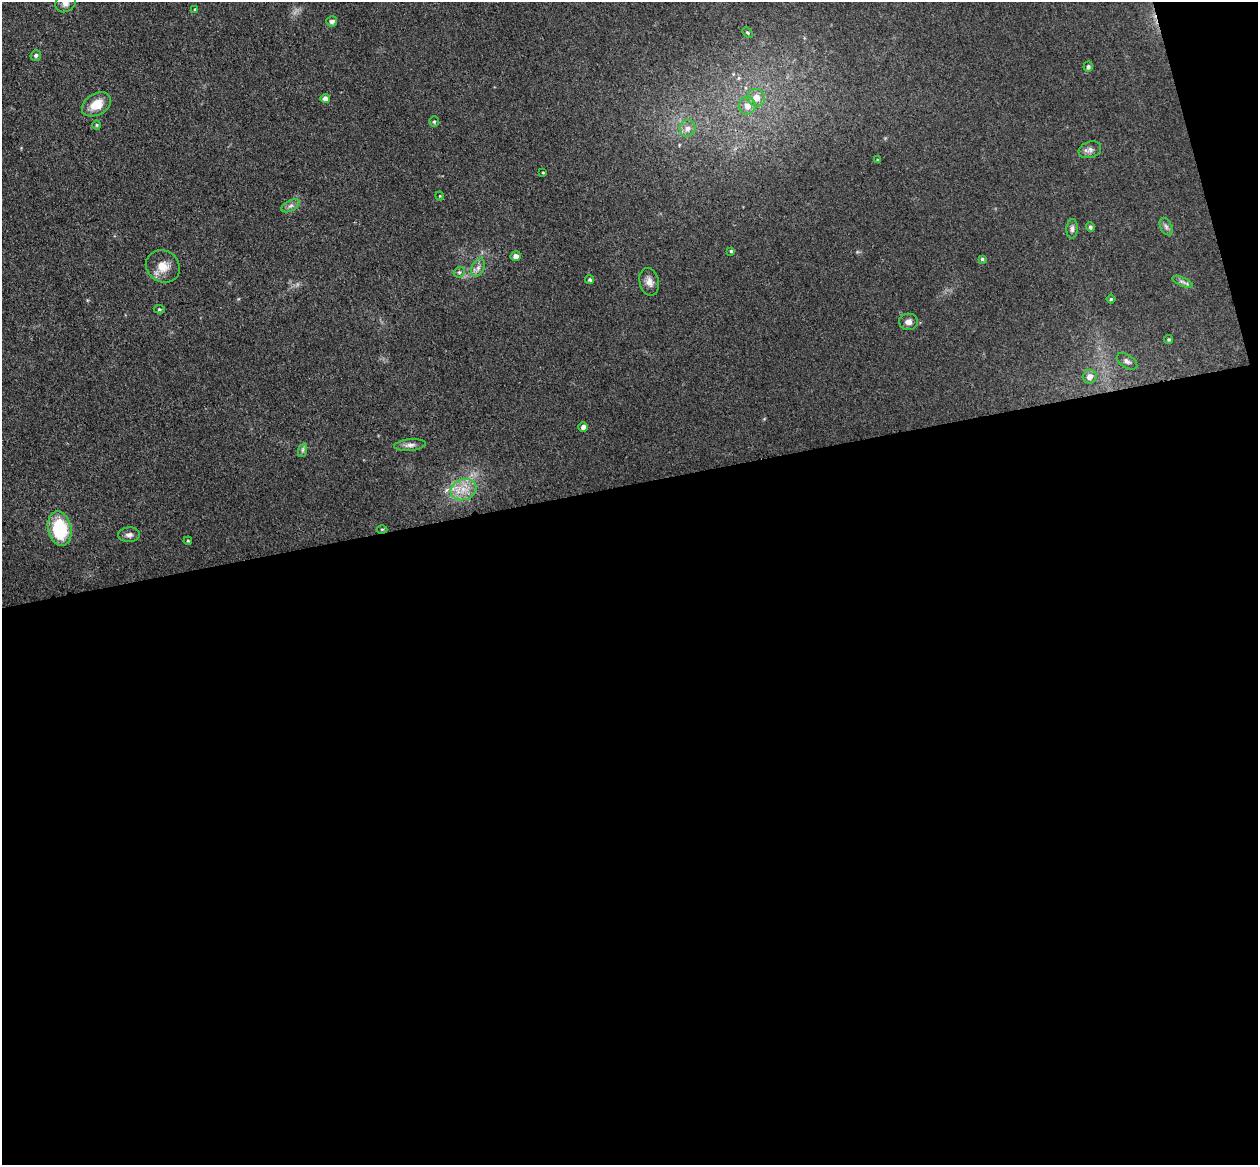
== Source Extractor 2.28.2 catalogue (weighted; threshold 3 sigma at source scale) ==
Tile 16 of 4 x 4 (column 4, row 4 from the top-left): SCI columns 3824-5079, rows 155-1317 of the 5135 x 5078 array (HDU 1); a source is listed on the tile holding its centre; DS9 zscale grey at full resolution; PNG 1260 x 1167 px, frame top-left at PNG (2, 2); each listed source drawn as its Kron ellipse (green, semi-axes under 4 px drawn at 4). Shown black and unused: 60% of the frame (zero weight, under 3 of 4 exposures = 5% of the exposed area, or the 3 px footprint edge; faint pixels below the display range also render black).
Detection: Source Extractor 2.28.2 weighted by HDU 2 'WHT'; one run over the whole footprint, this tile lists its part. Background 0.0741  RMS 0.0078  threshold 0.0353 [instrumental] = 3 sigma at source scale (4.5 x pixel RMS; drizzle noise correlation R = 1.50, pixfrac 1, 0.05/0.05 arcsec/px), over >= 5 px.
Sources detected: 44; all 44 listed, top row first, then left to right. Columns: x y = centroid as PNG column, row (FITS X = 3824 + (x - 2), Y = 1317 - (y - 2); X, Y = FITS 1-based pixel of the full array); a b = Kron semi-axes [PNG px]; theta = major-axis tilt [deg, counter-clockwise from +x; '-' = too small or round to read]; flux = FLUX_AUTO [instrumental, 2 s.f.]
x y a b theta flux
66 2 11 9 39 5.1
195 9 4 2 - 0.55
332 21 5 5 - 2.2
748 33 6 3 -45 1
36 55 6 5 - 1.8
1088 67 5 4 - 1.8
756 98 9 9 - 7.5
325 99 4 4 - 4.2
96 104 15 10 30 13
747 106 9 8 - 6.5
434 122 5 4 - 1
97 125 4 4 - 0.95
687 128 8 8 - 4.3
1090 150 11 8 19 3.4
878 160 4 3 - 0.95
543 172 4 2 - 0.66
440 196 4 3 - 0.67
290 206 10 5 27 2.5
1090 227 5 4 - 1.6
1166 227 9 6 -63 2.4
1072 229 9 5 87 2.4
731 251 4 4 - 1.2
516 256 5 5 - 4
982 259 4 4 - 1
163 266 17 15 -34 11
478 268 9 6 63 3
459 272 6 5 - 1.3
590 280 4 4 - 1.3
649 282 14 9 -76 5.3
1182 282 11 4 -23 2.1
1111 299 4 4 - 0.92
159 309 6 4 -6 1
909 322 9 8 - 4
1169 339 4 4 - 1
1127 361 11 6 -33 2.8
1090 377 7 6 - 5.1
583 427 4 4 - 3
410 445 16 5 6 3.7
303 450 7 4 71 1.7
463 490 13 10 20 10
60 529 17 11 -77 44
382 529 5 3 - 0.78
129 535 11 7 3 3.2
188 541 4 4 - 0.8
Isophote crosses this tile's border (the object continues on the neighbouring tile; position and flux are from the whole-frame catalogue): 1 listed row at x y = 66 2